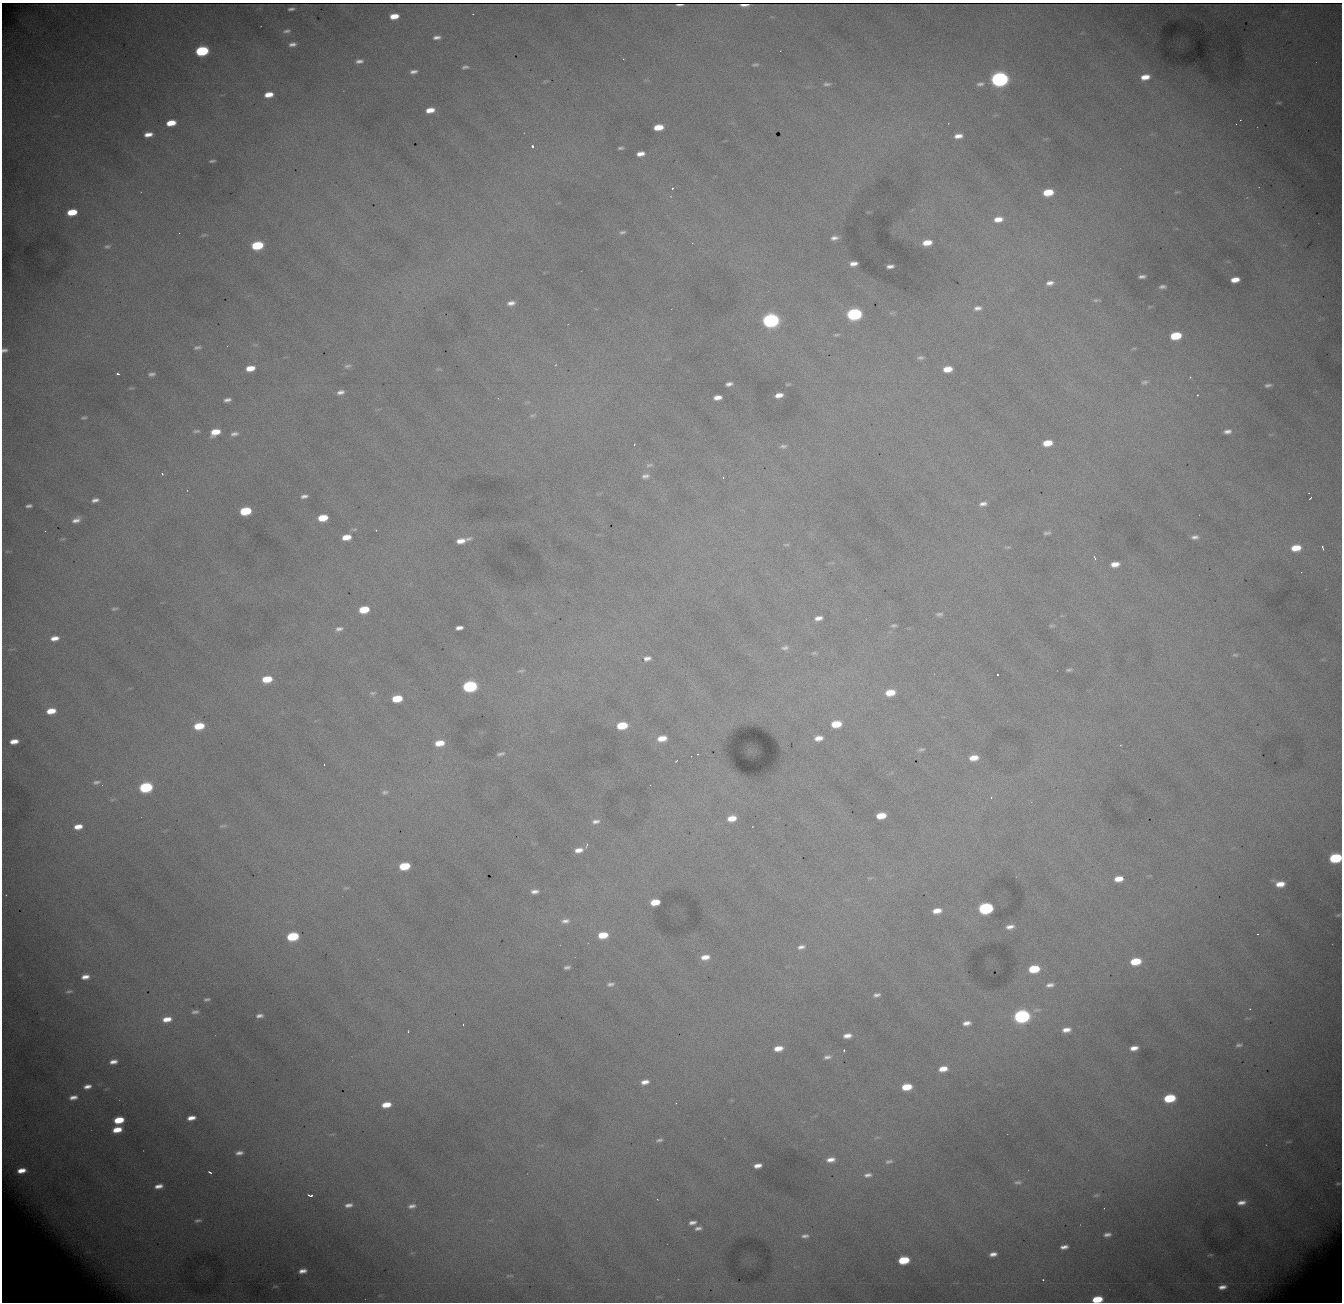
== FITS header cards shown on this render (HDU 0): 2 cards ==
NAXIS1  = 1340
NAXIS2  = 1300

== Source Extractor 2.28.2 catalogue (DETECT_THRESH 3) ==
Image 1340 x 1300 px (HDU 0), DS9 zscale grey, 1 PNG px = 1 image px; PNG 1344 x 1304 px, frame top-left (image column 1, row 1300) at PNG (2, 3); no overlay
Background 3580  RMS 36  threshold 108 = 3 sigma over >= 5 px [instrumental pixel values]
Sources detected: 236; all 236 listed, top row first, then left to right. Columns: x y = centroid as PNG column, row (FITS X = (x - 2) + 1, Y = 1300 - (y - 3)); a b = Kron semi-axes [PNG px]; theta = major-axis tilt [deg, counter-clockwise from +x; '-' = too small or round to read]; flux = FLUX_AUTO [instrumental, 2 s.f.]
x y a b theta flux
679 5 7 2 1 5.8e+03
744 5 8 2 -1 1.7e+04
291 9 6 3 7 5.6e+03
394 16 8 5 7 3.3e+04
286 31 9 5 10 6.5e+03
437 37 8 4 5 9.7e+03
292 44 7 4 7 9.4e+03
202 51 8 6 9 2.6e+05
359 61 6 3 7 8.2e+03
755 64 9 4 9 5.0e+03
465 67 8 4 7 6.0e+03
413 72 8 4 7 9.1e+03
1145 77 9 6 11 2.9e+04
999 79 9 6 7 1.1e+06
827 84 10 4 3 6.9e+03
980 84 11 6 7 1.0e+04
269 95 9 5 7 3.0e+04
1279 103 8 4 0 4.1e+03
430 110 8 5 10 2.7e+04
1240 120 4 3 - 1.7e+03
171 123 8 5 9 4.8e+04
1236 124 2 2 - 1.4e+03
658 127 8 5 8 4.3e+04
148 134 8 4 10 2.0e+04
958 136 8 4 6 1.7e+04
532 146 3 3 - 7.9e+03
620 148 5 3 - 4.5e+03
640 154 7 4 8 1.7e+04
212 161 6 2 7 4.4e+03
672 188 3 3 - 2.0e+03
1048 192 9 6 9 6.2e+04
1177 192 9 4 0 3.7e+03
72 212 8 5 10 6.2e+04
998 219 11 6 7 2.5e+04
622 232 7 4 15 5.6e+03
203 235 8 4 25 3.8e+03
834 238 8 5 8 1.1e+04
927 242 9 6 9 3.5e+04
257 245 8 5 9 1.4e+05
107 246 9 6 11 6.0e+03
853 264 7 4 8 1.5e+04
890 266 7 3 5 9.2e+03
1142 276 6 3 7 7.7e+03
1235 280 8 5 8 2.6e+04
1050 283 9 5 12 1.2e+04
1162 287 7 4 5 7.0e+03
1096 300 8 4 3 4.3e+03
511 303 10 5 10 1.3e+04
977 308 11 6 6 1.2e+04
854 314 9 6 7 4.5e+05
771 320 9 6 7 7.9e+05
836 335 9 3 7 3.7e+03
1176 336 8 5 9 9.6e+04
197 347 9 4 12 6.1e+03
4 350 6 4 14 7.4e+03
920 358 8 5 5 6.4e+03
347 366 10 4 12 5.7e+03
250 368 8 5 10 3.3e+04
948 369 8 5 7 3.6e+04
118 374 3 3 - 5.0e+03
151 374 7 4 4 6.9e+03
1144 382 9 4 10 5.2e+03
729 384 6 4 14 8.5e+03
788 384 7 3 13 2.4e+03
1268 385 8 4 9 6.6e+03
340 392 7 4 13 1.0e+04
779 395 7 4 13 1.7e+04
1197 395 2 2 - 1.4e+03
717 397 7 4 7 1.7e+04
227 400 7 4 11 8.7e+03
532 415 9 4 20 4.6e+03
84 418 7 4 11 4.3e+03
196 431 7 4 1 4.4e+03
1227 431 8 5 10 1.1e+04
215 432 8 5 20 4.2e+04
234 434 10 5 7 8.6e+03
1047 443 8 5 8 4.2e+04
783 446 9 5 6 6.2e+03
649 465 10 5 6 6.9e+03
162 474 4 3 - 2.6e+03
645 476 10 6 9 1.1e+04
723 478 3 3 - 1.9e+03
304 496 8 4 8 8.9e+03
1310 498 4 2 - 3.1e+03
95 500 7 4 12 9.5e+03
983 504 8 4 10 9.8e+03
29 506 6 3 8 6.3e+03
245 511 8 5 9 1.2e+05
323 518 8 5 8 5.9e+04
76 520 9 5 20 1.3e+04
1047 533 9 4 9 5.4e+03
346 537 8 5 8 3.4e+04
1195 537 8 5 3 9.4e+03
468 539 10 5 10 6.4e+03
461 541 9 5 9 2.3e+04
786 545 10 3 0 3.6e+03
1007 547 8 3 -3 3.0e+03
1296 548 9 6 8 4.8e+04
1322 548 5 2 - 3.1e+03
1095 558 6 3 -69 3.2e+03
1115 564 8 5 7 2.3e+04
114 609 7 3 8 4.2e+03
364 609 8 5 9 6.9e+04
939 614 9 5 0 6.7e+03
818 618 7 4 12 1.3e+04
894 625 6 3 5 4.7e+03
1052 626 9 3 0 3.5e+03
459 628 7 4 10 1.2e+04
339 629 9 5 12 8.9e+03
55 638 10 5 8 2.1e+04
785 648 10 6 10 9.1e+03
814 653 8 4 7 4.0e+03
1235 655 7 4 0 3.9e+03
647 658 8 5 10 1.1e+04
1069 670 7 4 6 4.5e+03
521 671 12 5 3 6.0e+03
997 674 3 2 - 3.4e+03
267 679 9 6 7 6.0e+04
470 686 9 6 8 3.6e+05
890 692 9 6 8 4.7e+04
372 693 9 5 1 5.3e+03
397 699 8 5 8 7.3e+04
51 711 8 5 9 4.0e+04
836 724 9 6 8 6.3e+04
199 726 9 6 8 6.9e+04
622 726 8 5 9 8.2e+04
662 738 8 5 10 3.0e+04
818 738 9 6 8 2.1e+04
14 741 7 4 8 2.3e+04
439 743 9 6 7 3.9e+04
921 749 9 5 12 5.8e+03
501 754 11 5 14 6.8e+03
697 754 2 2 - 2.0e+03
974 758 9 6 7 3.1e+04
676 761 3 2 - 3.1e+03
324 765 3 2 - 5.5e+03
96 782 8 5 10 6.7e+03
650 785 2 2 - 1.1e+03
146 787 9 6 9 2.7e+05
385 792 9 6 11 6.9e+03
991 797 4 3 - 2.6e+03
112 800 6 4 19 3.2e+03
881 816 8 5 9 4.5e+04
732 818 9 6 10 3.1e+04
596 821 10 5 5 1.0e+04
223 826 11 4 10 4.5e+03
78 827 8 5 8 2.6e+04
578 850 11 6 11 2.1e+04
1335 858 9 6 8 1.9e+05
404 866 8 5 9 9.3e+04
1118 879 8 5 8 2.9e+04
1280 884 8 5 5 3.0e+04
345 888 7 4 9 3.6e+03
535 891 8 5 7 1.1e+04
655 902 8 5 9 4.4e+04
986 908 9 6 8 4.4e+05
937 911 9 5 8 2.4e+04
1338 915 7 4 10 3.5e+03
565 921 11 7 6 1.2e+04
1010 927 11 6 9 1.5e+04
1257 934 2 2 - 1.3e+03
603 935 9 6 7 5.4e+04
293 936 8 6 9 1.5e+05
801 947 8 5 13 9.1e+03
705 957 10 6 8 2.4e+04
1135 961 9 6 7 7.2e+04
567 967 6 3 10 6.4e+03
1034 969 8 5 8 9.0e+04
85 977 7 4 11 1.6e+04
610 984 9 4 9 7.0e+03
1050 985 8 5 11 9.9e+03
69 991 9 4 9 4.9e+03
877 995 7 5 13 7.9e+03
207 999 7 4 10 5.4e+03
1250 1009 3 3 - 2.3e+03
195 1012 9 5 5 7.7e+03
259 1016 7 4 5 8.6e+03
1022 1016 9 6 9 6.5e+05
167 1019 10 6 9 2.8e+04
967 1023 7 4 6 1.3e+04
463 1024 3 2 - 3.9e+03
1066 1030 9 5 7 1.8e+04
408 1032 3 2 - 2.2e+03
847 1036 8 5 7 1.7e+04
1239 1045 8 4 3 5.8e+03
778 1048 9 5 7 2.6e+04
1134 1048 8 5 9 1.8e+04
844 1050 3 2 - 2.4e+03
827 1057 10 6 11 9.0e+03
113 1062 9 6 10 1.6e+04
943 1069 9 5 10 2.7e+04
645 1082 9 5 12 1.6e+04
87 1086 11 7 11 1.8e+04
907 1087 8 5 8 5.5e+04
73 1097 11 7 11 1.8e+04
1169 1098 9 6 10 1.2e+05
676 1103 2 2 - 1.2e+03
386 1105 9 5 9 3.4e+04
191 1118 7 4 8 1.9e+04
119 1120 8 5 11 6.4e+04
117 1130 8 5 11 3.8e+04
877 1137 7 4 18 4.0e+03
659 1140 9 4 18 6.2e+03
1289 1142 8 3 13 2.8e+03
239 1153 7 4 8 9.6e+03
831 1160 10 6 10 1.8e+04
889 1161 10 5 13 7.4e+03
758 1166 7 4 13 1.6e+04
21 1170 7 4 11 2.2e+04
210 1172 4 2 - 3.9e+03
868 1175 10 5 8 1.0e+04
1018 1182 9 5 1 6.5e+03
1338 1183 6 3 8 2.5e+03
159 1186 9 5 12 1.6e+04
310 1195 6 3 0 9.0e+03
1096 1195 8 4 13 4.2e+03
657 1199 3 2 - 1.4e+03
1241 1202 10 6 9 1.7e+04
348 1205 9 5 9 1.1e+04
412 1206 8 4 11 9.1e+03
198 1220 9 4 8 6.1e+03
692 1223 9 5 9 1.0e+04
698 1228 8 4 10 8.6e+03
1107 1235 7 4 6 9.6e+03
805 1236 10 5 5 9.6e+03
1064 1247 7 4 8 1.2e+04
993 1254 7 4 9 1.3e+04
1210 1255 7 4 0 2.7e+03
904 1260 8 5 9 9.5e+04
303 1271 8 5 11 1.6e+04
509 1276 11 3 -3 4.3e+03
1043 1280 3 3 - 2.0e+03
275 1286 7 3 8 3.1e+03
1222 1287 7 4 9 1.3e+04
7 1297 33 22 -53 6.2e+04
1097 1299 8 5 7 7.0e+04
At the frame edge (FLAGS 8, measured only in part): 4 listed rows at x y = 4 350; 1335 858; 7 1297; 1097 1299